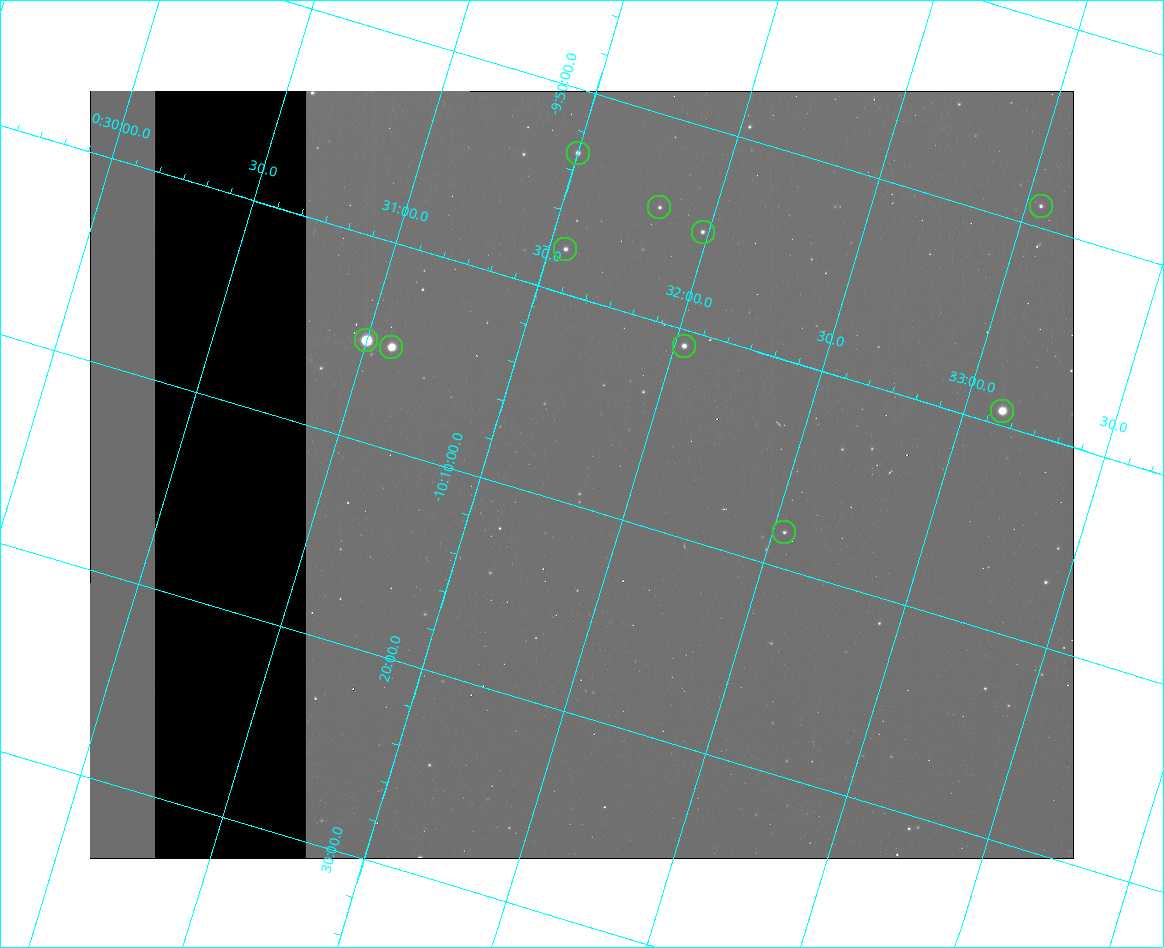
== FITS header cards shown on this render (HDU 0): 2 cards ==
NAXIS1  =                  984
NAXIS2  =                  768

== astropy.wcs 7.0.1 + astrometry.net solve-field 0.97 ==
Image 984 x 768 px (HDU 0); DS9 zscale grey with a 90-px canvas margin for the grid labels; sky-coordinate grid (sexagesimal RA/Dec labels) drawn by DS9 from the SOLVED WCS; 10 Tycho-2 reference stars matched to detected sources circled (green)
Header WCS: none
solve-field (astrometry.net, Tycho-2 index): SOLVED blind (the file carries no WCS)
Solved WCS: RA---TAN-SIP/DEC--TAN-SIP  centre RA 00:31:50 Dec -10:08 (7.96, -10.14 deg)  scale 2.99 arcsec/px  FOV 49.1' x 38.4'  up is -17 deg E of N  parity flipped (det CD > 0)
(file carries no celestial WCS; the grid is the blind solution)
Tycho-2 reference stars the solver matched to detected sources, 10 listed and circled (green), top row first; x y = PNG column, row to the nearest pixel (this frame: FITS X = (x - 90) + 1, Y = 768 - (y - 91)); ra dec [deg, ICRS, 3 dp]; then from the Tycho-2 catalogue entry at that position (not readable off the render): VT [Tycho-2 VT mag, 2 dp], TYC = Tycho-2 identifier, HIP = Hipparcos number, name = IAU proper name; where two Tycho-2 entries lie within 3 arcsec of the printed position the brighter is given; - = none
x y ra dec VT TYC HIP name
578 153 7.875 -9.885 10.69 5269-806-1 - -
1041 206 8.262 -9.816 12.26 5269-1766-1 - -
659 207 7.954 -9.909 11.98 5269-2144-1 - -
703 232 7.995 -9.918 12.00 5269-812-1 - -
565 249 7.888 -9.964 11.29 5269-2005-1 - -
366 340 7.750 -10.085 6.91 5269-2391-1 2431 -
684 346 8.008 -10.013 10.45 5269-1422-1 - -
391 347 7.772 -10.084 8.43 5269-2011-1 2444 -
1002 411 8.281 -9.988 8.67 5269-1386-1 2608 -
784 532 8.135 -10.138 11.56 5269-1565-1 - -